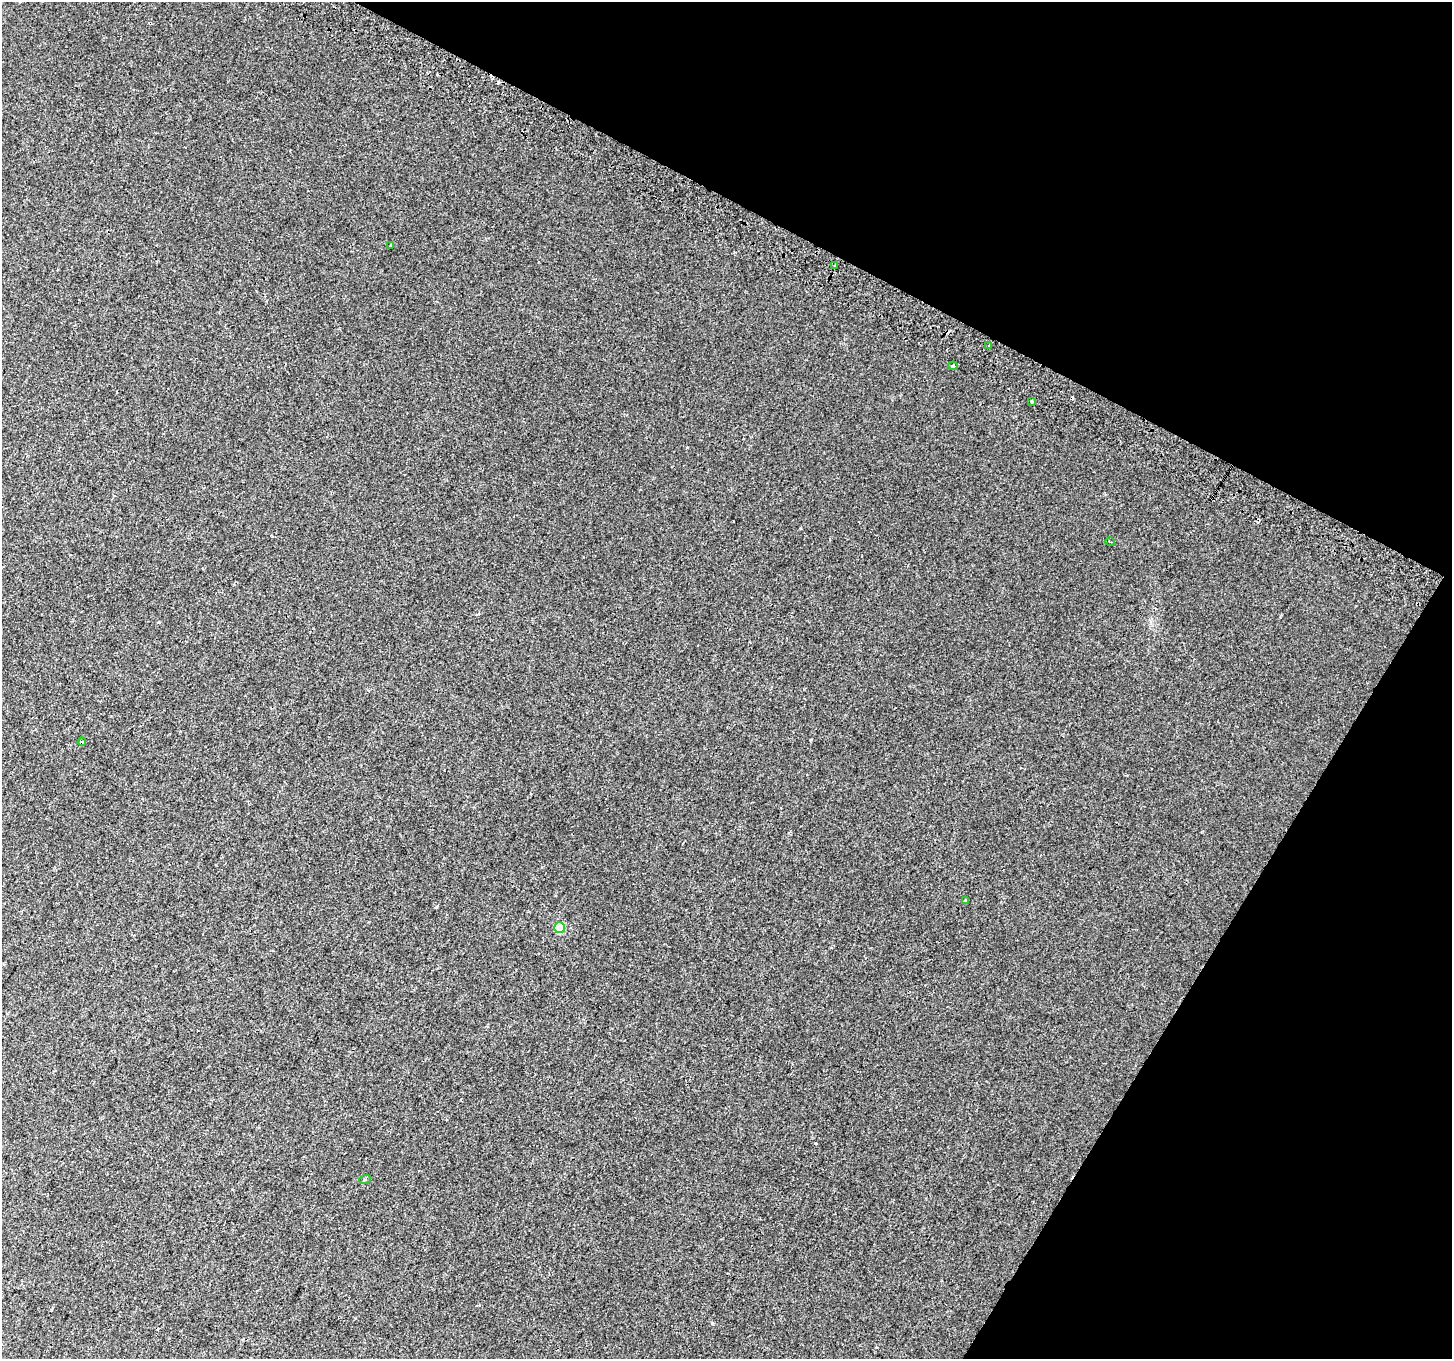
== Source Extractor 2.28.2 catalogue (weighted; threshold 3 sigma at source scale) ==
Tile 8 of 4 x 4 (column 4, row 2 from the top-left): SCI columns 4377-5826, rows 3017-4373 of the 5846 x 5965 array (HDU 1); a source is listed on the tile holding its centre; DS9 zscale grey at full resolution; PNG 1454 x 1361 px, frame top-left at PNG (2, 2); each listed source drawn as its Kron ellipse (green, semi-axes under 4 px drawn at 4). Shown black and unused: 26% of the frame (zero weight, under 2 of 3 exposures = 2% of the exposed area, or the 3 px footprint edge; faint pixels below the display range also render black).
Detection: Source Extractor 2.28.2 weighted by HDU 2 'WHT'; one run over the whole footprint, this tile lists its part. Background 0.00422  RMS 0.0035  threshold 0.0158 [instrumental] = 3 sigma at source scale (4.5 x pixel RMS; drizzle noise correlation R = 1.50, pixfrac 1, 0.0396/0.0396 arcsec/px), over >= 5 px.
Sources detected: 15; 5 cosmic-ray / hot-pixel residue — neither listed nor drawn; the other 10 listed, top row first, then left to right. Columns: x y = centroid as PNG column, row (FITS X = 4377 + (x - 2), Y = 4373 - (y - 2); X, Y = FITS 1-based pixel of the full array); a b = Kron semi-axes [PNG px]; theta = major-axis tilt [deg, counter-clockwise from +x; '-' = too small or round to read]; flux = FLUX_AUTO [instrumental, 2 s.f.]
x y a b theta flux
391 245 3 2 - 0.42
835 265 4 3 - 0.46
989 345 3 3 - 0.7
953 366 5 4 - 0.77
1031 401 3 2 - 0.34
1110 542 5 3 - 0.44
82 742 4 3 - 0.35
965 901 3 3 - 1.7
560 928 5 5 - 13
365 1180 6 3 20 0.42
Unlisted compact peaks at least as high as the median listed source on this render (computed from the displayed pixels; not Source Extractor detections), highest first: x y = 712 1323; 815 1143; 436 907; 159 622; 810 740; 687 447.